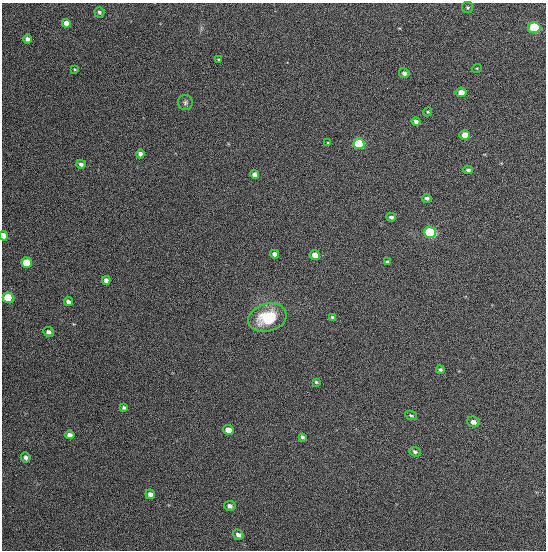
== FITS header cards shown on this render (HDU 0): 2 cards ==
NAXIS1  =                  544
NAXIS2  =                  548

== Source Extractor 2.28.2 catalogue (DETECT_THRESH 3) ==
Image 544 x 548 px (HDU 0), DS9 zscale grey, 1 PNG px = 1 image px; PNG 548 x 552 px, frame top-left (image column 1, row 548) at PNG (2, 3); each listed source drawn as its Kron ellipse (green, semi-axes under 4 px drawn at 4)
Background 1330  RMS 62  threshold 187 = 3 sigma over >= 5 px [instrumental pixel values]
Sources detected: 47; all 47 listed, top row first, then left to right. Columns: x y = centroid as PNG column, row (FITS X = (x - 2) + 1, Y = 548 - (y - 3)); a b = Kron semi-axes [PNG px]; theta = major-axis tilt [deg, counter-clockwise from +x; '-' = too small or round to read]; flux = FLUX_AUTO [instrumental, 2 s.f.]
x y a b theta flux
468 7 5 5 - 7100
99 12 5 5 - 10000
66 23 4 4 - 29000
534 27 6 5 - 270000
27 39 4 4 - 15000
219 60 4 3 - 5300
477 68 5 3 - 3400
75 69 3 2 - 4100
404 73 5 5 - 14000
461 92 5 4 - 33000
185 103 7 7 - 11000
428 112 4 4 - 4700
416 122 4 4 - 14000
465 135 5 5 - 52000
328 143 4 3 - 4000
359 144 6 5 - 320000
140 154 4 4 - 15000
81 164 4 4 - 13000
468 170 4 3 - 8500
254 174 4 4 - 23000
427 198 5 4 - 11000
391 217 5 4 - 13000
430 232 6 5 - 530000
4 236 5 4 - 53000
275 254 4 4 - 22000
315 255 5 4 - 52000
387 262 4 3 - 7000
26 263 5 5 - 110000
106 280 4 4 - 19000
8 298 5 5 - 230000
68 302 4 4 - 16000
333 317 4 3 - 6900
267 318 19 14 16 180000
49 332 5 4 - 14000
440 370 4 3 - 7800
316 382 4 3 - 5300
124 408 4 4 - 7900
411 415 6 4 -25 6300
473 422 6 5 - 20000
228 430 5 4 - 35000
70 435 5 4 - 18000
302 437 4 3 - 8700
415 452 6 4 -24 10000
26 457 5 5 - 13000
150 494 5 4 - 18000
230 506 6 5 - 15000
238 535 6 5 - 15000
At the frame edge (FLAGS 8, measured only in part): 1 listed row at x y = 4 236